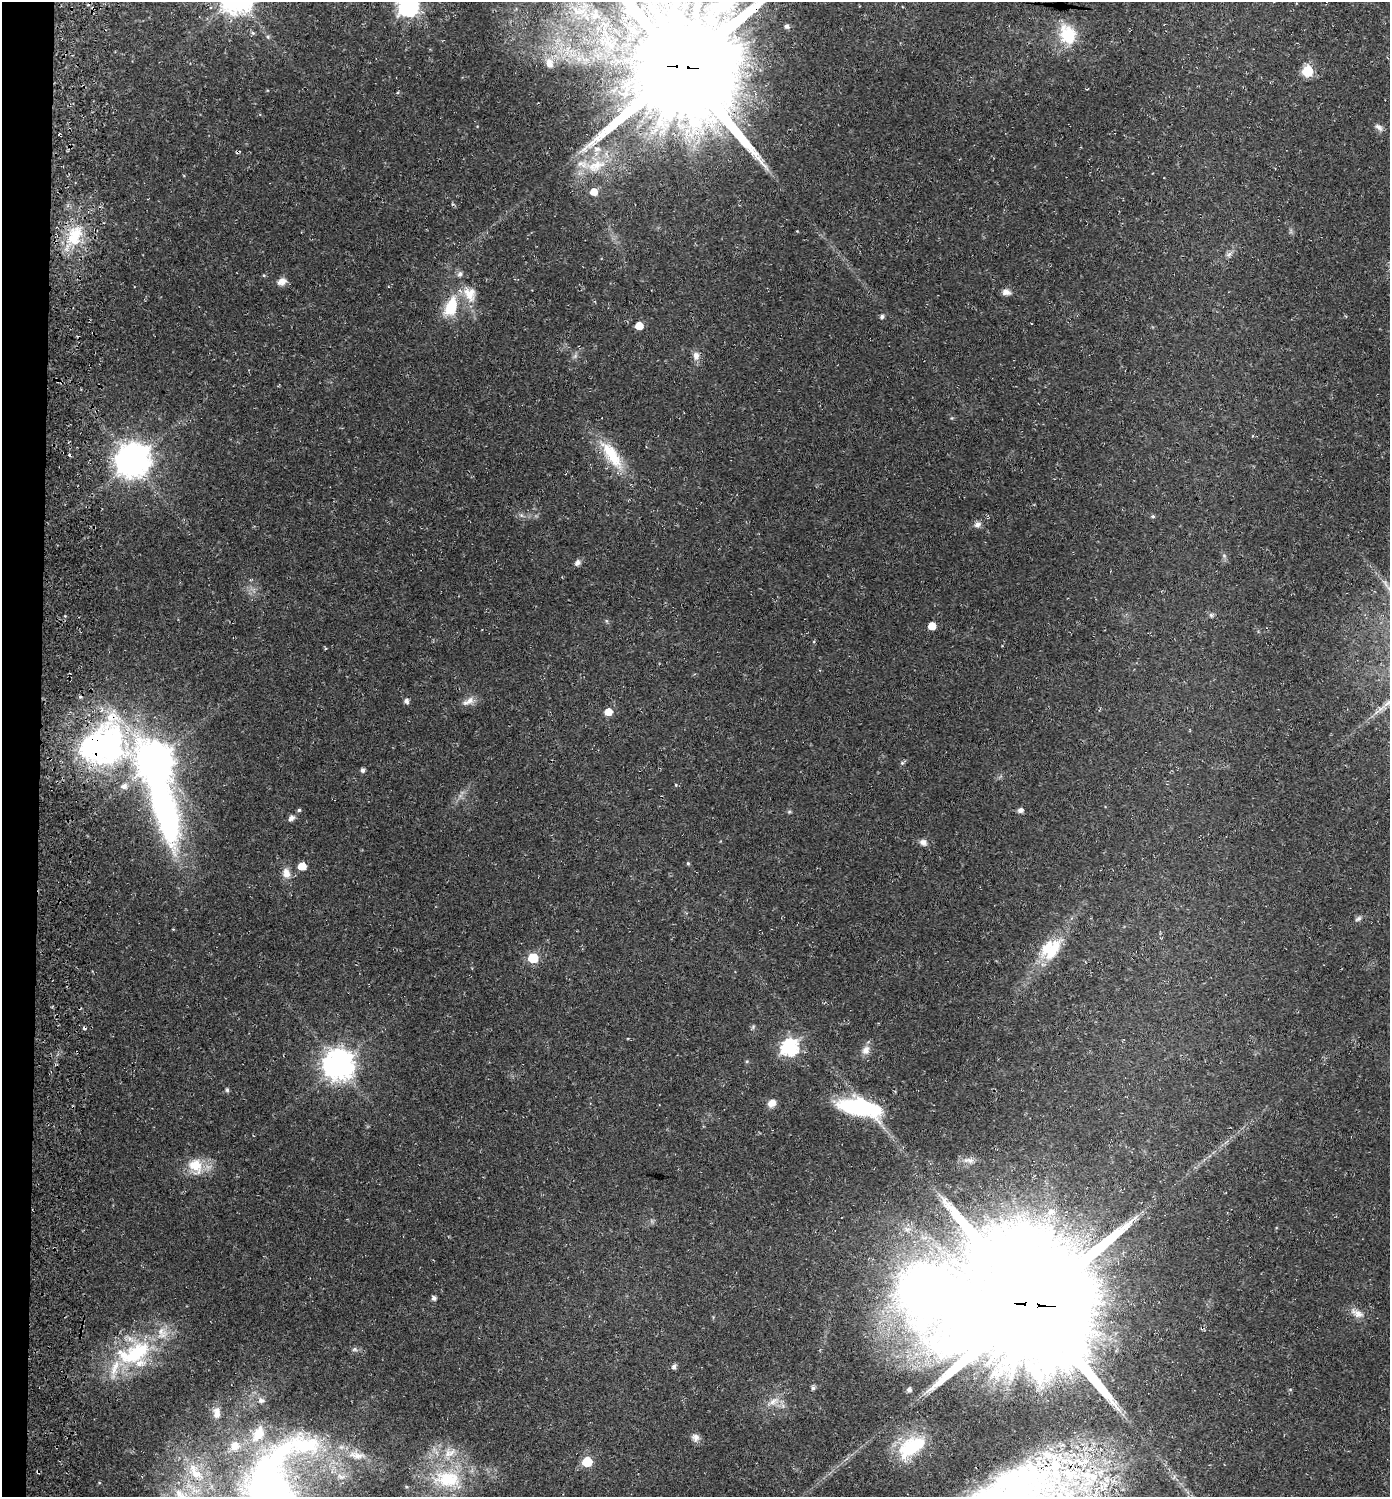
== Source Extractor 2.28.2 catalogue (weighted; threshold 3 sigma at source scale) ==
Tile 4 of 3 x 3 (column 1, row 2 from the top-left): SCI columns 342-1729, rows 1503-2997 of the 4851 x 4504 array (HDU 1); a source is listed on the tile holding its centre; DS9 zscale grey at full resolution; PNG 1392 x 1499 px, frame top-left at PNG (2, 2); no overlay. Shown black and unused: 3% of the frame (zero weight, under 3 of 4 exposures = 5% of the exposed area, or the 3 px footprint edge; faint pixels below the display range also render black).
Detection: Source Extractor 2.28.2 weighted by HDU 2 'WHT'; one run over the whole footprint, this tile lists its part. Background 0.0178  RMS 0.0032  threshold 0.0146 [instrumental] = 3 sigma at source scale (4.5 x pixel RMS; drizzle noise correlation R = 1.50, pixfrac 1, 0.0396/0.0396 arcsec/px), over >= 5 px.
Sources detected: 107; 1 too faint to see at this stretch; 2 inside a brighter object's white glare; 3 cosmic-ray / hot-pixel residue — not listed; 16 inside a brighter listed object's ellipse — not listed separately; the other 85 listed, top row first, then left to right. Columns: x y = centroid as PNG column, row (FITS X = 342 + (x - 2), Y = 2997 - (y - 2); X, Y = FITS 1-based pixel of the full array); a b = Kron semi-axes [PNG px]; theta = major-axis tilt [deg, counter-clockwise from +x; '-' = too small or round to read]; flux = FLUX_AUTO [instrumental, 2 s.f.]
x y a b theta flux
409 7 8 7 - 140
578 10 39 24 6 20
787 26 6 5 - 0.97
253 33 7 5 -16 0.59
1068 34 27 20 -65 12
268 37 6 4 -72 0.46
568 48 13 6 74 2.5
549 63 15 11 -74 3.8
682 67 34 33 - 9300
1307 71 6 6 - 25
1379 127 12 6 -40 1.4
596 166 35 17 15 14
594 192 7 7 - 4.2
74 235 32 20 67 16
1229 254 10 5 27 1.1
282 281 12 8 28 2.3
1006 292 11 8 -11 1.7
470 294 23 16 -64 6.7
451 307 23 13 72 12
882 317 5 5 - 0.76
639 326 6 5 - 6
696 356 13 9 -87 2.1
612 455 48 16 -55 14
132 461 11 10 - 540
521 515 7 4 -18 0.66
1153 516 5 5 - 0.55
977 525 9 7 25 1.4
1224 556 6 5 - 0.66
577 563 7 6 - 1.4
1211 615 6 6 - 0.72
932 626 6 5 - 4.7
406 701 5 5 - 1.3
468 701 19 8 31 2.5
1380 709 15 6 37 2.2
608 712 6 6 - 4.8
103 745 98 53 -3 99
155 760 10 9 - 690
902 763 5 5 - 0.55
363 770 5 4 - 0.96
676 785 4 4 - 0.32
164 808 107 32 -75 110
299 810 5 4 - 0.54
1020 810 6 5 - 1.3
789 812 6 4 1 0.44
291 818 8 6 38 1.4
923 842 10 8 -24 1.6
688 863 5 4 - 0.43
302 866 6 5 - 6.5
286 873 14 11 -75 3
1358 919 9 6 32 0.92
1052 950 38 15 56 11
533 958 6 6 - 19
753 1027 7 4 47 0.49
790 1047 7 7 - 95
866 1050 12 10 66 2.3
747 1061 5 4 - 0.38
338 1064 10 9 - 480
227 1090 6 5 - 0.56
772 1103 10 8 45 2.6
860 1108 45 17 -12 33
969 1160 17 7 -5 2
195 1166 22 18 -57 8
1051 1212 14 11 24 4.5
907 1229 12 8 -6 2.5
434 1298 5 4 - 1.1
1031 1304 40 39 - 13000
1357 1313 21 10 -29 3.1
355 1349 8 6 0 0.88
134 1353 51 34 23 35
674 1366 6 5 - 1.2
813 1388 6 5 - 0.79
909 1389 6 5 - 1.3
773 1401 20 8 30 3.2
217 1413 17 10 -87 3.2
696 1437 11 9 -58 1.7
911 1447 38 21 37 21
450 1453 20 13 22 6.1
357 1455 27 12 -9 6.4
587 1462 6 6 - 18
38 1472 5 3 - 0.58
196 1474 26 12 -27 8.7
341 1477 15 8 -9 2.7
447 1479 44 25 -5 24
1028 1482 107 57 8 95
271 1490 120 61 86 200
Overlapping masked pixels (flux is a lower limit): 5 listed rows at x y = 682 67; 103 745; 1031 1304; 38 1472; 1028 1482
Isophote crosses this tile's border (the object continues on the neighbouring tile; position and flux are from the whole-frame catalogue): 4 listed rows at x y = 409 7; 682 67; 1028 1482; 271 1490